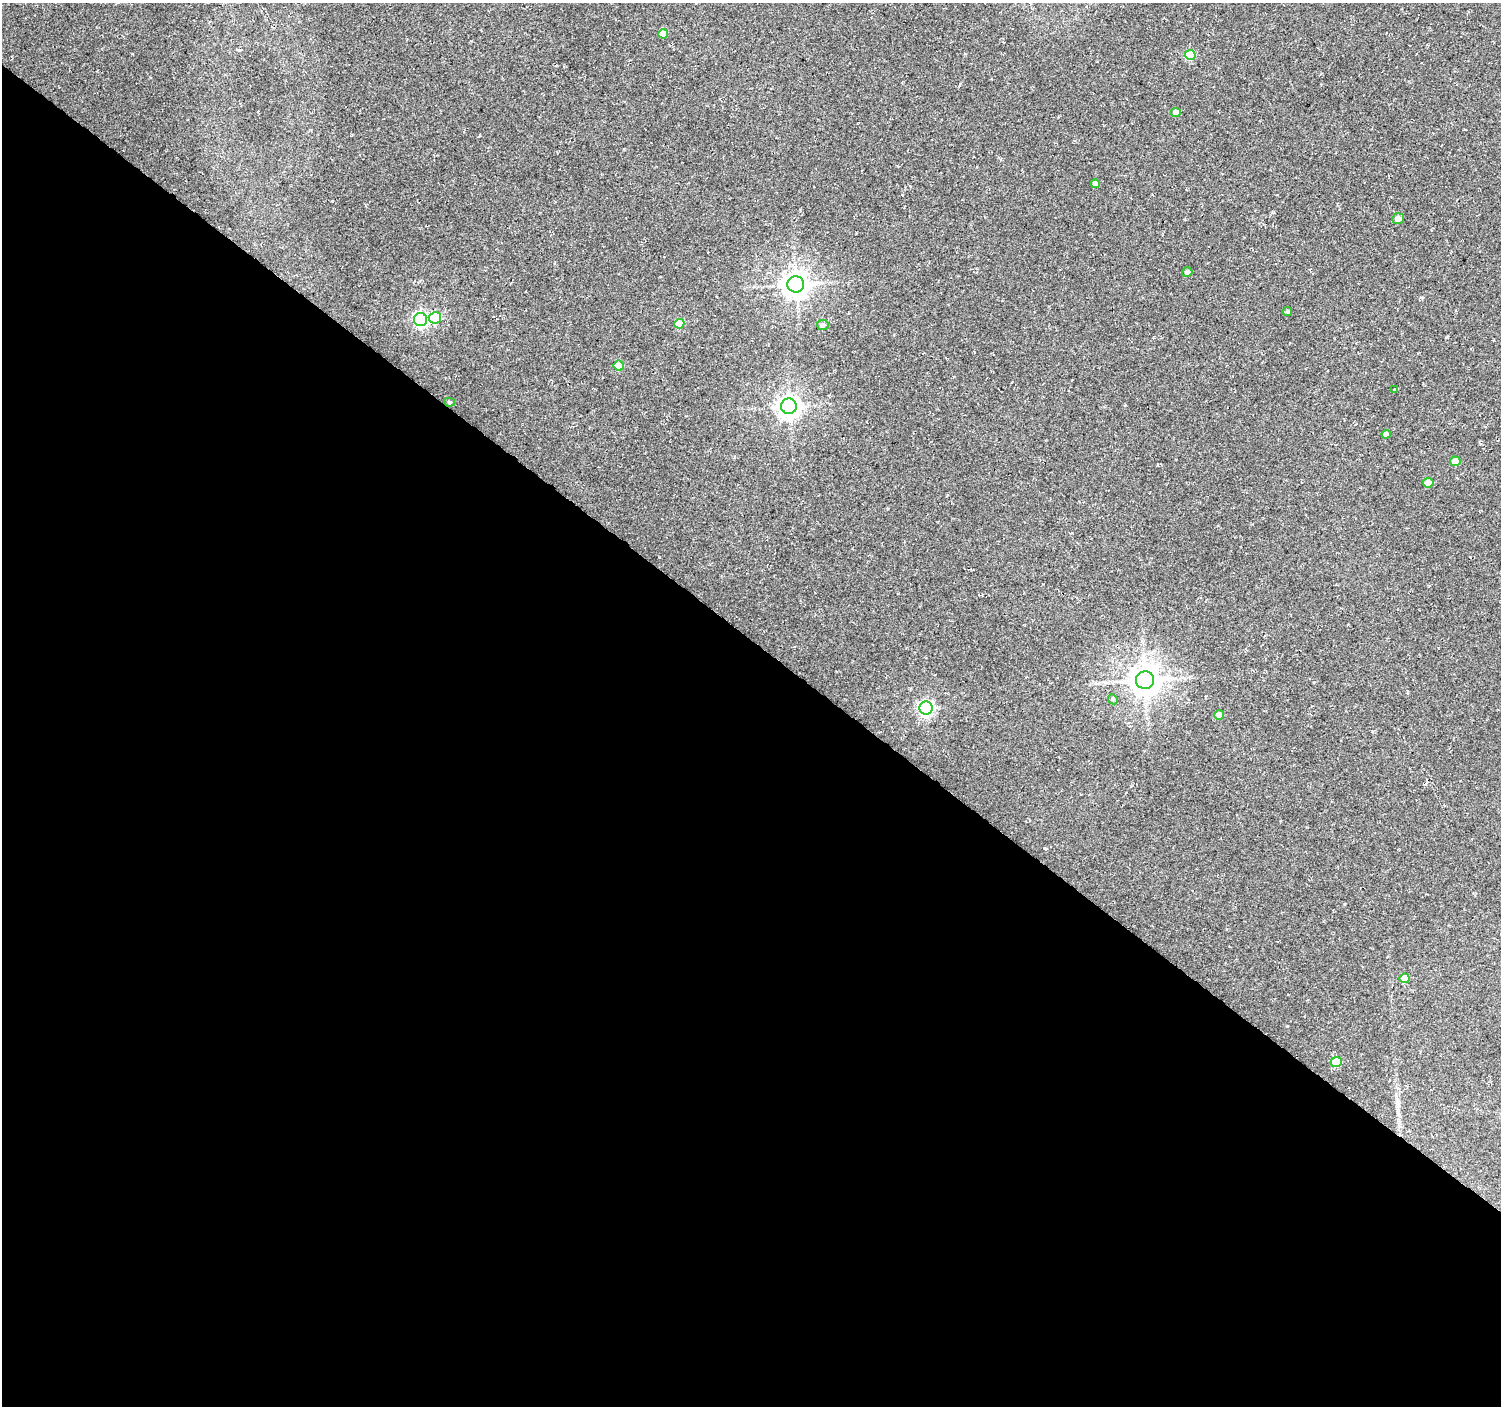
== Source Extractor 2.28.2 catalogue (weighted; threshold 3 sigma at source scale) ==
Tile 14 of 4 x 4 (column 2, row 4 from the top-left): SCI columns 1506-3004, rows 239-1642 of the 6003 x 6026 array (HDU 1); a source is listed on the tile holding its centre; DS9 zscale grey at full resolution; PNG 1503 x 1408 px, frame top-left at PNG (2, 3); each listed source drawn as its Kron ellipse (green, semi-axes under 4 px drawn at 4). Shown black and unused: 55% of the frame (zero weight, under 2 of 3 exposures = <1% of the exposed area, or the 3 px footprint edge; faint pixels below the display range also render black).
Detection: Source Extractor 2.28.2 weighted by HDU 2 'WHT'; one run over the whole footprint, this tile lists its part. Background 0.0266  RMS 0.0082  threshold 0.0367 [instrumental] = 3 sigma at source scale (4.5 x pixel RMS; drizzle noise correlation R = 1.50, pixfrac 1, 0.0396/0.0396 arcsec/px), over >= 5 px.
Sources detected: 25; all 25 listed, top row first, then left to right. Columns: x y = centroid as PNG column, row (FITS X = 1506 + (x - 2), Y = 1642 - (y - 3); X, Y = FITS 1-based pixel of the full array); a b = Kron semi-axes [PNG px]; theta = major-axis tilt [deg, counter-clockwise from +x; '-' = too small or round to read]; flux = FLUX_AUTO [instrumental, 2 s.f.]
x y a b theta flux
663 34 5 4 - 12
1190 55 5 5 - 35
1176 112 5 4 - 8.1
1095 184 4 4 - 5.5
1398 219 6 5 - 4.5
1187 272 5 5 - 2.5
796 284 8 8 - 900
1287 312 5 4 - 1.2
435 318 6 6 - 58
421 320 6 6 - 170
679 324 5 5 - 23
823 325 6 5 - 3.3
619 366 5 5 - 17
1394 390 3 3 - 2.5
449 402 5 4 - 1.3
789 406 8 8 - 650
1386 434 4 4 - 4
1455 461 5 5 - 13
1428 483 5 5 - 9.4
1145 680 9 9 - 1300
1113 699 5 4 - 1.2
926 708 6 6 - 200
1219 715 5 5 - 7.8
1405 978 5 4 - 13
1336 1062 5 5 - 23
Unlisted compact peaks at least as high as the median listed source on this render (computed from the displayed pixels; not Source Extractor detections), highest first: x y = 332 201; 1287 1026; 1344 904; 1044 848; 1421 297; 624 149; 659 557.